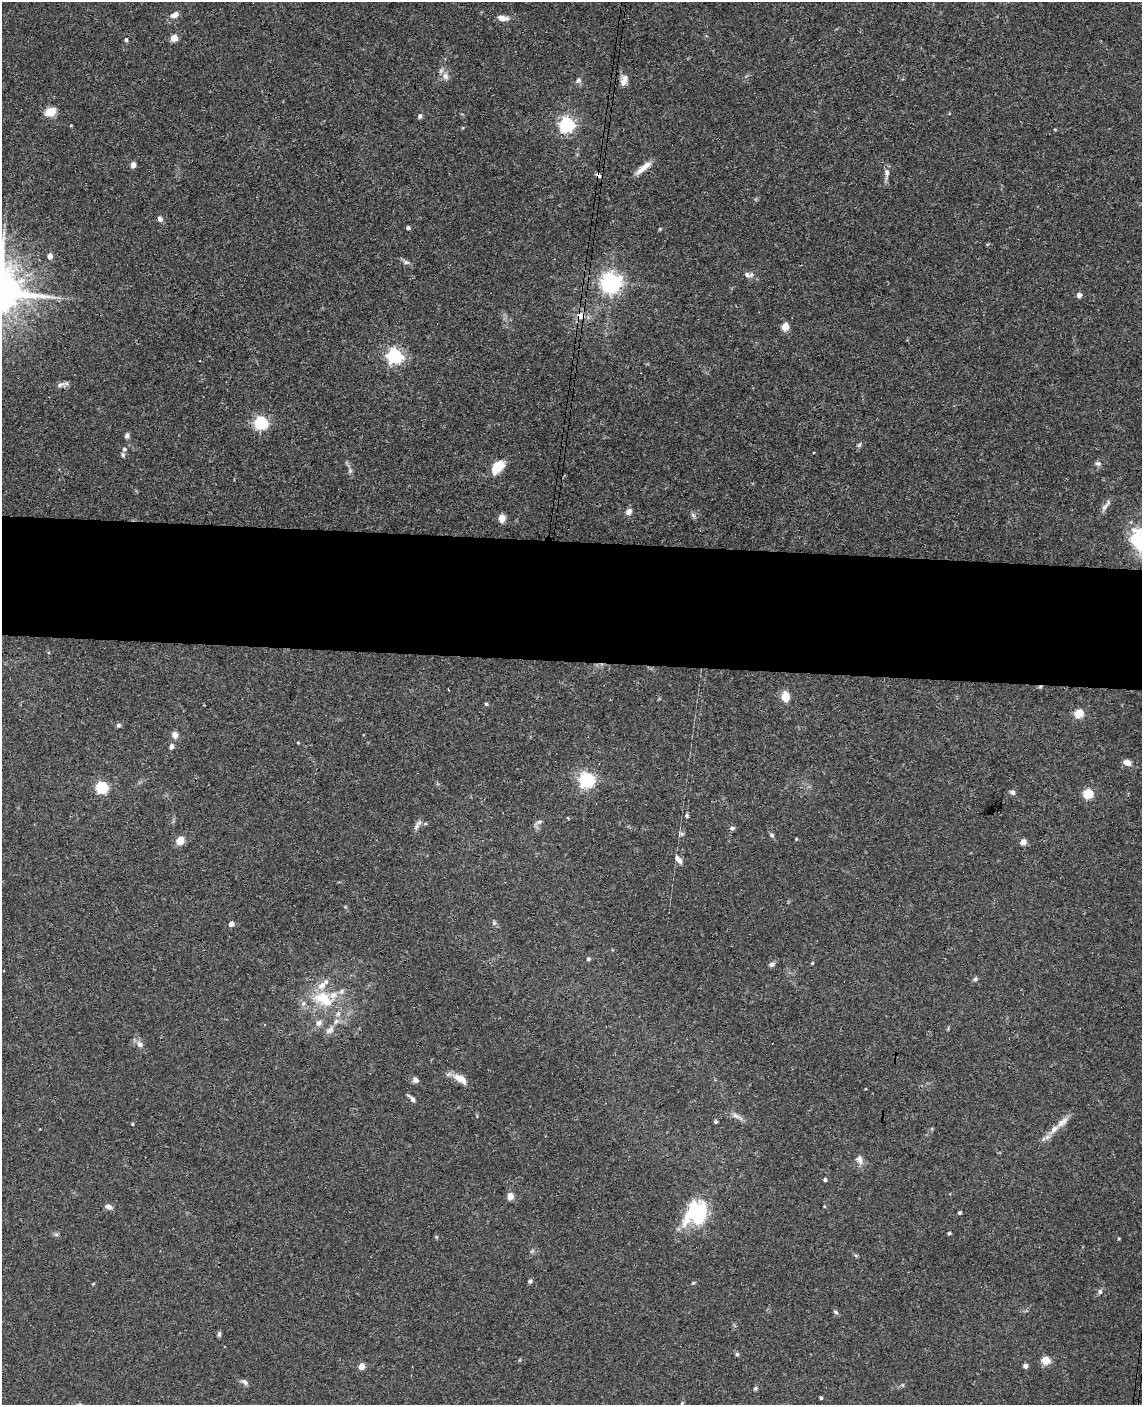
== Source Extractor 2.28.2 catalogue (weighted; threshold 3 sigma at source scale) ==
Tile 6 of 4 x 3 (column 2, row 2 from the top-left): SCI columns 1150-2289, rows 1569-2971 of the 4579 x 4650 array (HDU 1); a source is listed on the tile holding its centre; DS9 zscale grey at full resolution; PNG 1144 x 1407 px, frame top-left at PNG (2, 2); no overlay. Shown black and unused: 9% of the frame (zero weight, under 3 of 4 exposures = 6% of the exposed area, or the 3 px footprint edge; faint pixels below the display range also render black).
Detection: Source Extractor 2.28.2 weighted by HDU 2 'WHT'; one run over the whole footprint, this tile lists its part. Background 0.062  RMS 0.0055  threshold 0.0245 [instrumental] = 3 sigma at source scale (4.5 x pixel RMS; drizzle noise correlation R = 1.50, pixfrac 1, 0.05/0.05 arcsec/px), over >= 5 px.
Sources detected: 111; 1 cosmic-ray / hot-pixel residue — not listed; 7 inside a brighter listed object's ellipse — not listed separately; the other 103 listed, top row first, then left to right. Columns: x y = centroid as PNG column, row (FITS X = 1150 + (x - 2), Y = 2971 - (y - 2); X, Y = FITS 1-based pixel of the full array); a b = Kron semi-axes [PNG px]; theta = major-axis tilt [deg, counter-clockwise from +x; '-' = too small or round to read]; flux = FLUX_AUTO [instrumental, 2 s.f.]
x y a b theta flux
174 15 11 7 35 3.3
503 18 16 7 -7 3.7
174 38 5 4 - 13
126 40 5 5 - 0.95
445 76 11 8 -67 3.2
624 80 15 8 74 3.7
578 81 8 6 33 1.7
50 112 13 9 20 6.6
420 116 6 5 - 1.2
567 124 6 6 - 150
71 125 4 3 - 0.43
133 165 4 4 - 5.3
643 168 23 6 39 5.5
887 173 15 6 88 2.9
160 219 7 6 - 1.8
408 228 4 4 - 1.4
660 229 4 4 - 0.51
50 256 5 4 - 3.7
406 262 8 6 -12 1.6
747 275 9 7 -30 2.2
611 282 8 7 - 340
1079 295 4 4 - 3.9
581 316 12 10 -17 5.3
785 327 5 5 - 13
394 356 6 6 - 160
60 385 13 6 23 2.2
261 423 6 6 - 100
127 436 7 6 - 1.3
859 445 7 5 38 1
124 449 6 6 - 1.2
123 455 6 5 - 1.1
1098 463 8 7 - 1.6
498 467 16 10 49 10
350 471 7 6 - 1.2
1105 507 14 5 52 2.5
629 511 9 7 51 2.7
693 515 8 4 -45 1.3
502 519 9 7 86 3.8
1141 540 32 22 -60 33
1040 687 6 4 20 0.65
785 697 9 7 -82 8.6
486 704 4 4 - 0.75
1079 713 5 5 - 26
118 725 6 6 - 1.1
175 735 8 7 - 3.1
298 743 3 3 - 0.45
171 746 7 6 - 2
1127 762 8 6 -20 3.4
586 780 6 6 - 160
102 787 5 5 - 78
1012 792 6 5 - 1.6
1088 794 5 5 - 32
687 816 5 5 - 1.1
539 822 10 5 18 1.5
416 827 12 6 56 2.2
732 828 7 5 1 1.3
681 834 9 6 -6 1.3
771 835 7 5 -42 1
796 839 4 3 - 0.57
180 841 5 5 - 18
1023 842 4 4 - 7.4
678 859 12 6 -51 2.9
494 923 7 5 71 0.97
231 924 4 4 - 4.2
588 959 4 4 - 1.2
812 963 3 3 - 0.57
772 964 8 6 39 1.5
975 979 6 5 - 0.97
323 999 34 20 -18 25
318 1023 9 7 35 2.8
330 1030 14 8 38 3
140 1044 10 8 -47 2.8
460 1079 18 8 -31 6.6
415 1080 7 6 - 2.2
412 1099 11 4 -46 1.8
737 1116 19 5 -26 2.8
715 1122 4 3 - 0.98
132 1124 3 3 - 0.68
1054 1129 18 8 46 5.9
859 1159 12 8 -68 3.3
825 1180 4 4 - 1.4
510 1196 5 4 - 10
109 1207 10 6 -24 2.2
699 1213 32 21 40 38
960 1213 4 3 - 1.1
949 1233 4 3 - 0.97
56 1235 7 4 -1 0.98
1119 1238 4 3 - 0.59
856 1255 6 4 -2 0.69
530 1281 4 4 - 1.5
693 1283 6 3 18 0.55
93 1284 4 3 - 0.49
1100 1292 7 6 - 1.5
835 1312 7 4 -28 0.9
219 1334 7 4 84 1.1
737 1354 6 5 - 0.86
1046 1360 5 5 - 20
362 1366 4 4 - 8.9
1025 1366 5 5 - 1.7
244 1382 10 6 -34 1.8
755 1388 6 5 - 0.86
821 1398 4 3 - 0.77
682 1403 5 4 - 0.72
Overlapping masked pixels (flux is a lower limit): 2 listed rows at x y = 581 316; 1040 687
Isophote crosses this tile's border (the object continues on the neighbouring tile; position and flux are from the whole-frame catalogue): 1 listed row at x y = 1141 540